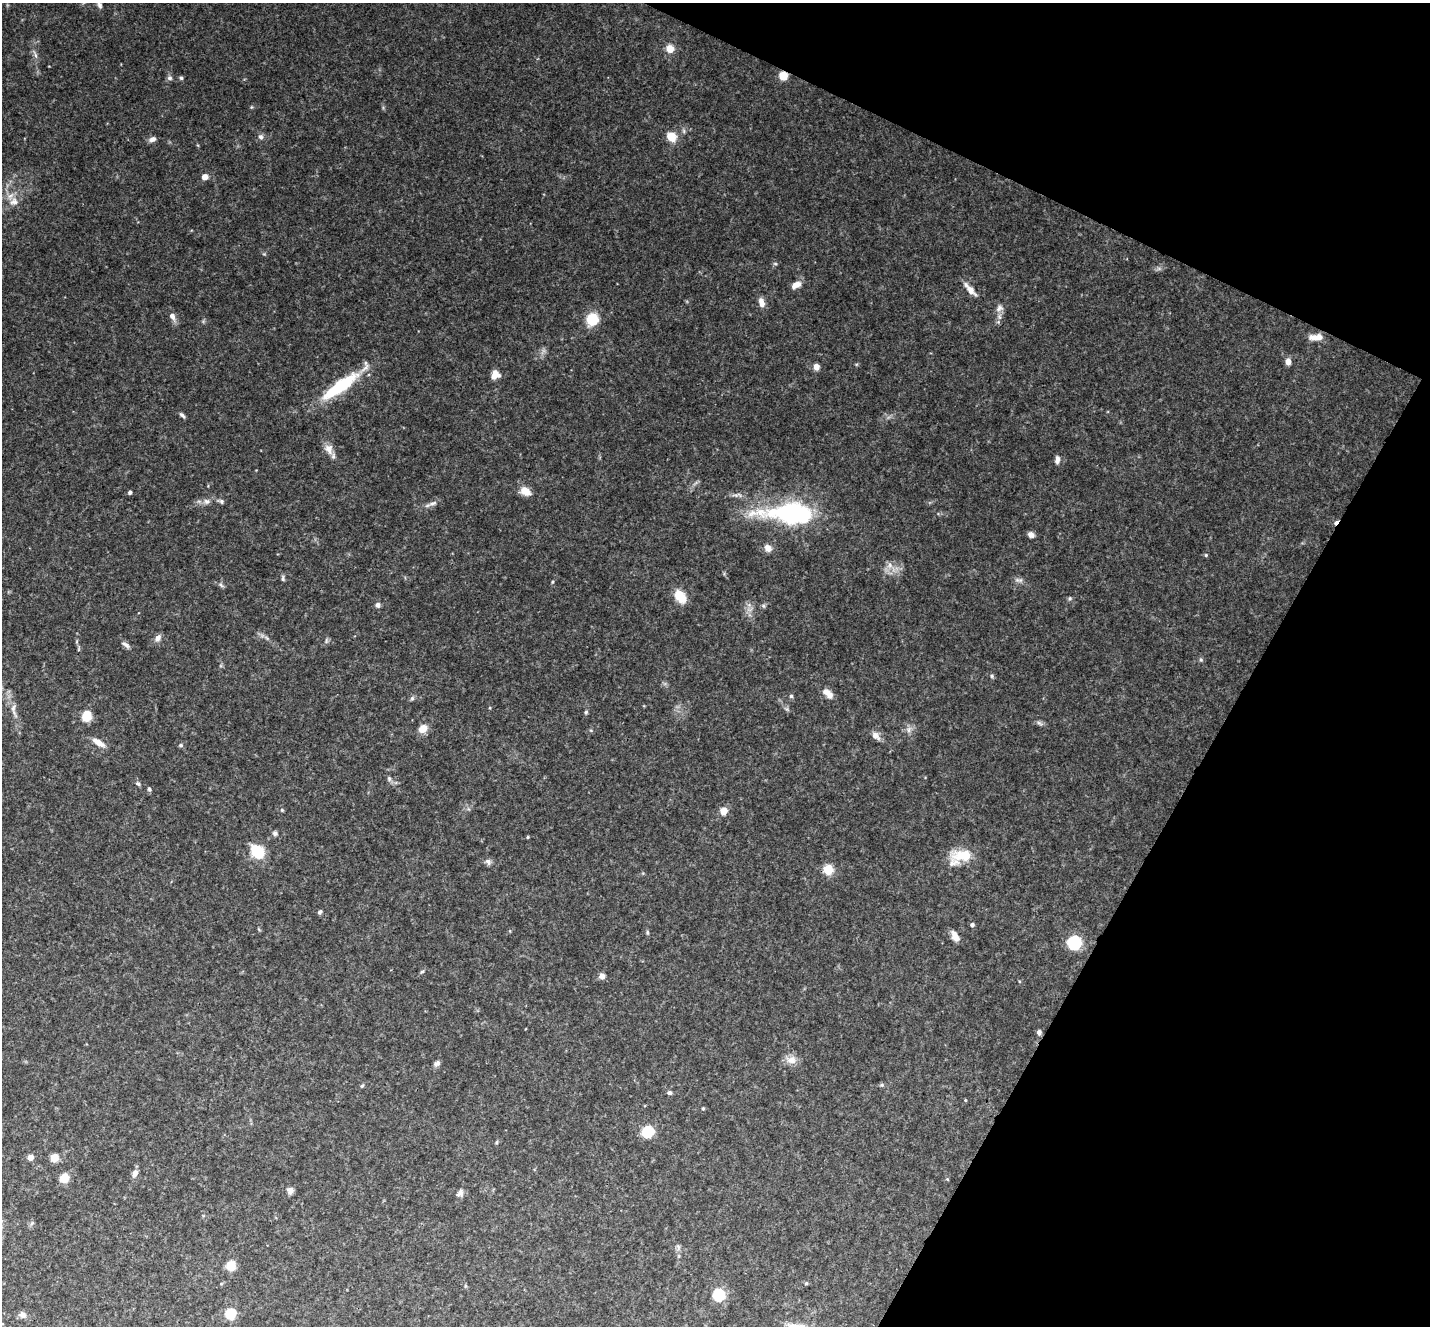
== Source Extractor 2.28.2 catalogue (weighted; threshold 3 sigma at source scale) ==
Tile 8 of 4 x 4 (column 4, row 2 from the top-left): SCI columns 4288-5715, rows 2799-4122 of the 5721 x 5732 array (HDU 1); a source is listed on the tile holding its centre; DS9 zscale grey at full resolution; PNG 1432 x 1328 px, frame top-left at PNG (2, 3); no overlay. Shown black and unused: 22% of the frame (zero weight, under 3 of 4 exposures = <1% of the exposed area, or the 3 px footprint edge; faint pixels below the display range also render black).
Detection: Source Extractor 2.28.2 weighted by HDU 2 'WHT'; one run over the whole footprint, this tile lists its part. Background 0.0903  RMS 0.0067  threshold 0.03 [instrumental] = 3 sigma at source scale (4.5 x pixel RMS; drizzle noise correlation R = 1.50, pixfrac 1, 0.05/0.05 arcsec/px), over >= 5 px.
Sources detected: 105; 1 inside a brighter object's white glare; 1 cosmic-ray / hot-pixel residue — not listed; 3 inside a brighter listed object's ellipse — not listed separately; the other 100 listed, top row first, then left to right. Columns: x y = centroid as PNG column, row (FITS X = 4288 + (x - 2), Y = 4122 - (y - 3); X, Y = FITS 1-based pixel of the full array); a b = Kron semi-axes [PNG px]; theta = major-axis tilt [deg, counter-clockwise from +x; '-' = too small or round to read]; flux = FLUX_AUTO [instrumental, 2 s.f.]
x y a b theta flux
99 5 11 6 -69 2.3
670 49 8 8 - 6.9
35 55 7 4 -88 1.5
783 76 6 6 - 14
170 78 7 7 - 1.8
181 78 5 5 - 1
261 137 7 7 - 2
671 137 8 7 - 14
152 139 8 6 19 3.1
205 177 6 5 - 4.6
14 201 13 11 40 6
775 264 6 4 -1 0.89
796 285 11 7 27 4.9
970 290 16 8 -45 5.4
761 302 11 6 -75 4.8
999 308 11 8 24 3.1
172 316 10 7 -65 3.6
592 319 6 6 - 41
1314 337 12 8 -3 5.4
1288 361 7 6 - 4.1
816 367 7 6 - 4
495 375 9 7 55 7.2
341 385 48 13 36 38
182 415 9 4 -39 1.5
329 449 15 11 -66 5.6
1057 459 9 5 85 2.8
525 491 13 9 -28 6.6
130 492 4 4 - 1.9
207 501 9 8 - 2.8
221 501 7 6 - 1.5
433 503 12 5 18 2.6
792 513 28 11 -1 160
1031 535 8 6 -28 3
768 548 11 9 -53 3.8
1206 555 5 4 - 0.77
890 565 10 7 -85 4
283 578 8 4 -84 1.3
1019 580 13 4 -11 2.1
552 582 4 4 - 0.67
221 585 7 4 -45 1.3
680 596 16 10 -58 12
1070 598 6 5 - 1
378 605 6 6 - 2.2
763 606 7 4 -46 0.99
158 638 10 7 62 3
326 641 7 4 72 1.2
126 645 13 5 -32 2.3
1201 660 5 4 - 0.92
992 676 6 4 -89 0.94
830 695 10 8 -81 3.6
791 696 5 5 - 1
412 698 6 5 - 1.3
13 708 12 6 -89 3.1
586 712 5 5 - 0.92
87 716 7 6 - 18
1039 723 9 4 -35 1.6
423 729 12 9 42 5.8
909 730 9 4 82 2
876 736 12 8 -42 4.1
98 743 18 7 -30 5.6
181 745 6 5 - 1.1
389 779 7 5 -70 1.5
138 784 7 5 -48 1.3
149 789 5 4 - 1.1
282 810 5 4 - 0.78
724 811 6 6 - 8.4
275 833 7 6 - 1.6
528 837 3 3 - 0.67
257 851 15 11 -47 21
964 855 26 11 2 19
488 862 9 7 -51 2.2
828 869 10 9 - 11
320 912 6 5 - 1.3
972 925 4 4 - 1.8
647 932 6 4 -73 0.88
955 936 13 8 -62 4.7
1074 942 8 8 - 50
422 971 6 4 29 0.93
602 976 7 7 - 2.9
1039 1032 5 5 - 2.3
792 1060 13 11 13 5.7
437 1063 8 6 32 2.1
882 1085 6 4 -18 0.95
362 1086 5 5 - 0.84
669 1093 6 5 - 1.5
703 1108 4 3 - 0.78
648 1132 7 6 - 50
497 1142 6 4 71 0.78
30 1157 5 5 - 4.6
54 1158 6 5 - 12
135 1173 9 6 65 3.4
64 1178 6 6 - 18
947 1179 5 3 - 0.57
290 1190 8 8 - 2.7
460 1193 11 7 51 2.7
231 1266 6 6 - 24
806 1283 5 4 - 0.82
718 1295 7 6 - 52
230 1314 6 6 - 33
22 1315 10 7 -8 3.1
Overlapping masked pixels (flux is a lower limit): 1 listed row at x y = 783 76
Isophote crosses this tile's border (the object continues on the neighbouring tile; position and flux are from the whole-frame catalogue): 1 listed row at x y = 99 5